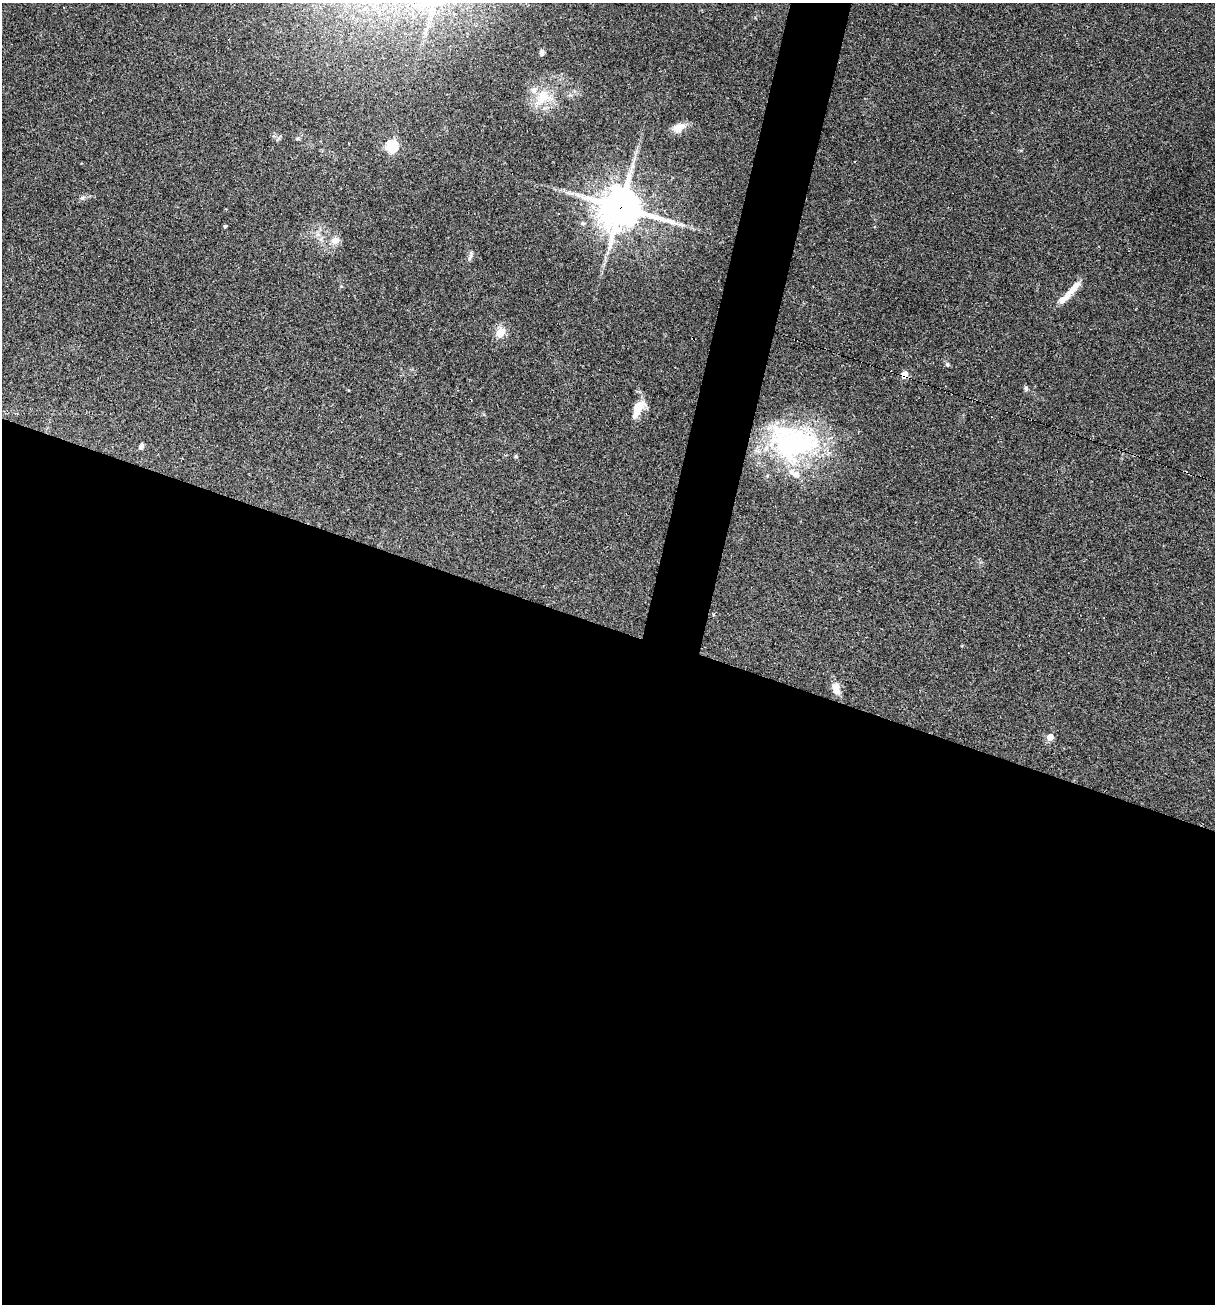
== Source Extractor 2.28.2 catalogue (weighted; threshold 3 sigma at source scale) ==
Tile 14 of 4 x 4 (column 2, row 4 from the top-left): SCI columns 1464-2676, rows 1-1302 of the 5227 x 5208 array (HDU 1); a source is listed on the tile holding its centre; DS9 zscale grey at full resolution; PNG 1217 x 1306 px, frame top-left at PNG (2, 3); no overlay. Shown black and unused: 55% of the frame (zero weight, under 2 of 3 exposures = <1% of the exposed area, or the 3 px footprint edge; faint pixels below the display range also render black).
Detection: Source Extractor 2.28.2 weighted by HDU 2 'WHT'; one run over the whole footprint, this tile lists its part. Background 0.0665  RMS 0.0055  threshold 0.0247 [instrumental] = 3 sigma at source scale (4.5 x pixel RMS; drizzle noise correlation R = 1.50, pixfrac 1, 0.05/0.05 arcsec/px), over >= 5 px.
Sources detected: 28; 5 inside a brighter listed object's ellipse — not listed separately; the other 23 listed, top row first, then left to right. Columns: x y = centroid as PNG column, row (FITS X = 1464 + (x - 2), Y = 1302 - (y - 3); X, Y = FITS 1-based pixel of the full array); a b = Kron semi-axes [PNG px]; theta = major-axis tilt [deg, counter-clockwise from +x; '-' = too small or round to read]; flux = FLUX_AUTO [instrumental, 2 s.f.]
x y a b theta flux
541 52 7 5 83 1.6
543 98 28 20 28 16
679 127 16 11 28 5.6
391 146 6 5 - 63
634 159 8 4 55 1.3
82 198 6 5 - 1.1
620 207 14 13 - 1500
680 224 9 4 -19 1.6
225 226 5 4 - 0.64
335 241 11 8 28 3.9
470 256 14 3 70 1.3
1067 295 30 8 44 7.3
500 333 9 7 60 7.8
948 365 6 6 - 1
904 375 4 4 - 12
1026 388 7 5 -75 1.1
637 408 19 11 61 9.2
793 443 63 43 -7 97
141 447 7 5 75 1.7
516 456 6 4 -45 0.7
714 614 4 3 - 0.76
836 688 17 9 -72 5.1
1050 737 5 5 - 6.6
Overlapping masked pixels (flux is a lower limit): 2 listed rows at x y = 620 207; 904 375